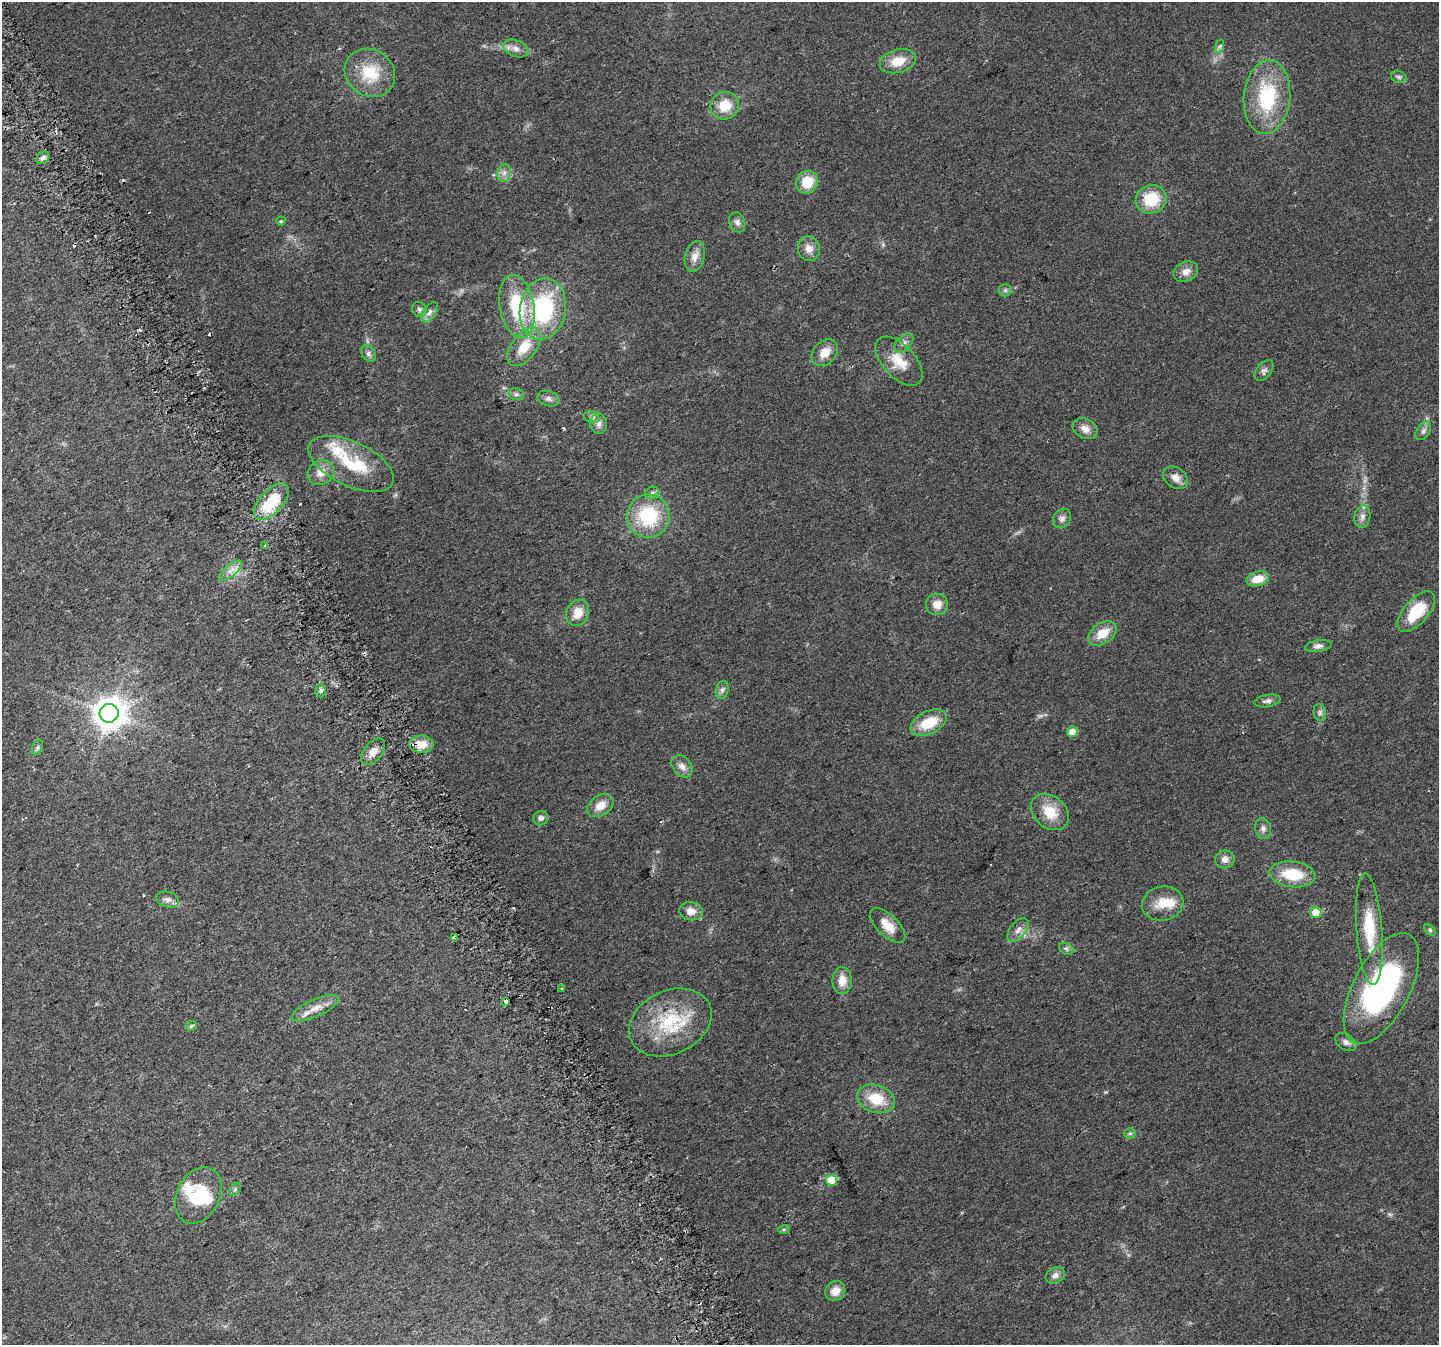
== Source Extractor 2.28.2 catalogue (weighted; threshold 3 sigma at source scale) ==
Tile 11 of 4 x 4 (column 3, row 3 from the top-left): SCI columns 2907-4343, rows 1517-2859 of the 5810 x 5659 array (HDU 1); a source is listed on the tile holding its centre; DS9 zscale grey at full resolution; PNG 1441 x 1347 px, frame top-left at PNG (2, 2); each listed source drawn as its Kron ellipse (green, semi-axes under 4 px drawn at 4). Shown black and unused: <1% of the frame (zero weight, under 2 of 3 exposures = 2% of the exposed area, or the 3 px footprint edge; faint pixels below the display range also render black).
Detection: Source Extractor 2.28.2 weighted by HDU 2 'WHT'; one run over the whole footprint, this tile lists its part. Background 0.047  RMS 0.0076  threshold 0.0342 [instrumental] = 3 sigma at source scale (4.5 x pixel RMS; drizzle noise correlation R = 1.50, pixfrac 1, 0.0396/0.0396 arcsec/px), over >= 5 px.
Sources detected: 110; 2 inside a brighter object's white glare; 11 cosmic-ray / hot-pixel residue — neither listed nor drawn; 5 inside a brighter listed object's ellipse — not listed separately; the other 92 listed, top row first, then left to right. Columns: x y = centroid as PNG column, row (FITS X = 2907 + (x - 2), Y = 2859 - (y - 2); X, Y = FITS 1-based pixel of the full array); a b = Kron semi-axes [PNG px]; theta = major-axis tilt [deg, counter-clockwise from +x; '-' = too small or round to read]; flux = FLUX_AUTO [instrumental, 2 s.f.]
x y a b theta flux
1220 46 7 4 71 1.4
516 48 13 8 -21 5
898 61 18 11 15 14
370 73 26 23 -36 27
1399 77 8 5 -17 1.7
1267 97 37 23 85 54
725 106 14 13 - 15
43 158 7 5 40 2.8
504 173 9 6 77 3.2
807 182 12 10 59 17
1151 199 15 14 - 24
281 221 4 4 - 0.88
737 222 10 7 -69 3.1
809 249 12 11 - 5.9
695 256 16 9 75 6.2
1186 272 13 9 28 5.5
1005 290 6 6 - 1.5
517 306 32 17 -80 42
419 309 8 6 -47 2.1
543 309 31 23 80 78
429 312 11 6 54 3.2
904 343 12 6 46 3.5
524 347 22 12 52 17
825 353 15 11 48 9.5
368 354 9 6 -53 2.3
899 361 30 16 -47 17
1264 371 12 7 50 2.9
516 394 8 6 -13 2
548 399 11 7 -17 3.1
592 417 8 6 -21 1.9
599 424 10 8 -88 3.3
1085 429 13 9 -29 6.1
1423 431 10 6 55 2.7
351 464 46 22 -25 40
321 473 14 12 30 7.5
1175 478 13 10 -35 5.4
652 493 7 6 - 1.7
272 502 22 11 47 31
648 516 21 21 - 42
1362 517 11 8 80 3.7
1062 519 10 8 52 3.3
265 546 4 3 - 1.6
231 571 14 6 40 5.1
1258 579 11 7 15 11
937 604 11 10 - 6.9
1416 612 25 12 48 28
578 613 13 11 64 9.9
1102 633 16 10 35 12
1318 646 13 5 9 2.9
722 690 9 6 75 2.2
321 691 7 5 89 1.6
1267 701 13 6 10 2.9
109 713 9 9 - 1200
1320 713 8 6 -77 2
929 723 19 11 26 21
1072 732 5 5 - 11
421 744 12 8 1 11
37 747 8 5 71 1.8
373 752 15 9 52 5.8
682 766 12 9 -50 4.7
600 805 14 10 33 8.6
1050 812 21 15 -40 18
541 818 8 7 - 2.5
1263 828 10 8 -75 3.2
1225 859 10 9 - 4.5
1292 874 23 13 -6 25
168 899 11 7 -16 3.6
1163 904 21 17 13 14
691 911 12 9 -7 6.4
1316 913 5 5 - 13
888 925 22 10 -44 11
1369 929 56 13 -86 31
1018 930 14 7 51 4.6
1430 930 7 4 -45 1.2
455 937 4 3 - 8.6
1066 949 7 5 -31 1.7
842 980 13 9 -90 8.1
562 988 3 3 - 2.3
1381 989 61 28 63 150
506 1001 4 3 - 18
315 1008 25 8 24 8.9
670 1022 43 31 25 47
191 1026 6 4 26 1.5
1346 1042 11 7 -34 3.2
876 1099 19 13 -18 19
1130 1133 5 5 - 1.1
832 1180 5 5 - 19
235 1189 7 5 52 1.4
198 1195 30 21 63 29
784 1229 6 3 19 0.91
1055 1275 10 7 29 3.4
835 1291 10 9 - 7.4
Overlapping masked pixels (flux is a lower limit): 3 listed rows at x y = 421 744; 455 937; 506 1001